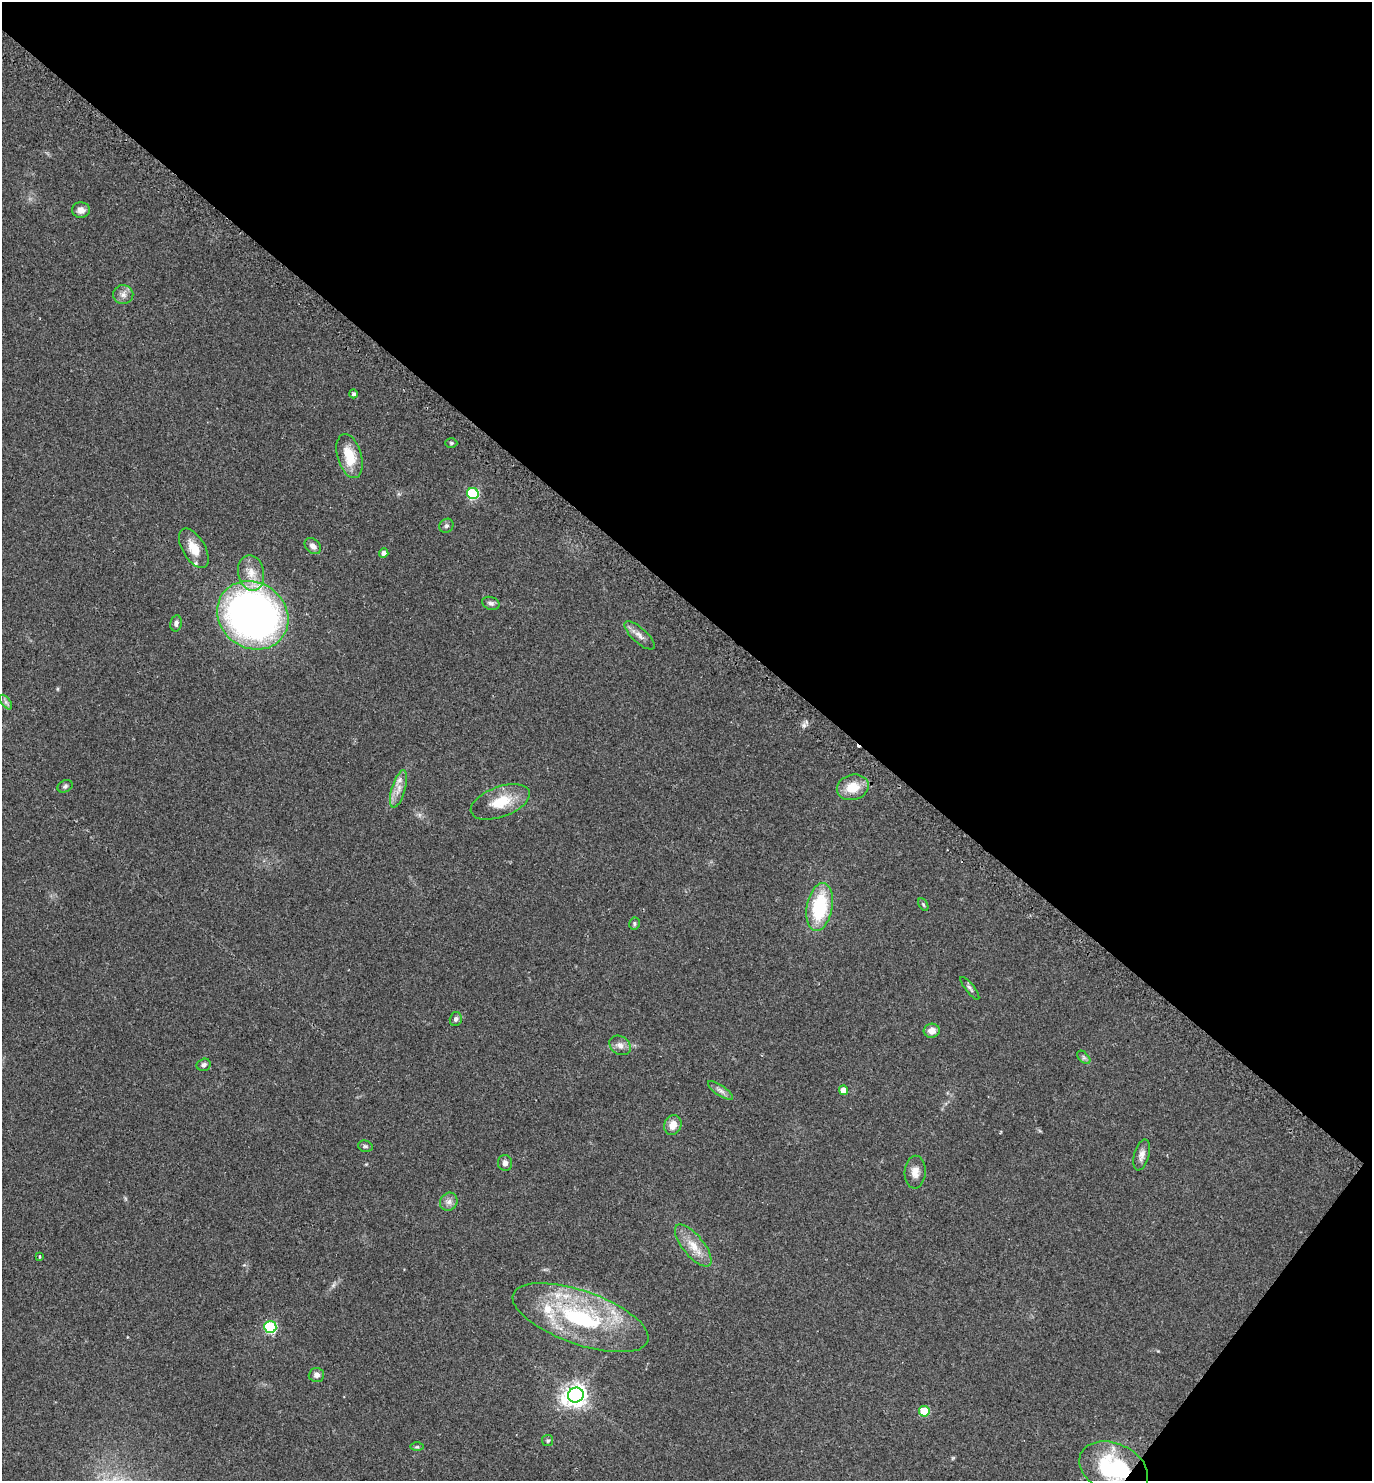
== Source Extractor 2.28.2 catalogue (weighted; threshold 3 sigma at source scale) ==
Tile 8 of 4 x 4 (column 4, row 2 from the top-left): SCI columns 4437-5806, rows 2997-4475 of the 5992 x 5992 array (HDU 1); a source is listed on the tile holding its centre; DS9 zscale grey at full resolution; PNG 1374 x 1483 px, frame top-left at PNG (2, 2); each listed source drawn as its Kron ellipse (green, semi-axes under 4 px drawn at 4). Shown black and unused: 42% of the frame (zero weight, under 2 of 3 exposures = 3% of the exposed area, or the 3 px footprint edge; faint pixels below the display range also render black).
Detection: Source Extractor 2.28.2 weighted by HDU 2 'WHT'; one run over the whole footprint, this tile lists its part. Background 0.0701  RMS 0.0078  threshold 0.0349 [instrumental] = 3 sigma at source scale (4.5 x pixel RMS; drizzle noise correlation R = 1.50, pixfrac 1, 0.05/0.05 arcsec/px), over >= 5 px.
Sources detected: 52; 2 cosmic-ray / hot-pixel residue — neither listed nor drawn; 3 inside a brighter listed object's ellipse — not listed separately; the other 47 listed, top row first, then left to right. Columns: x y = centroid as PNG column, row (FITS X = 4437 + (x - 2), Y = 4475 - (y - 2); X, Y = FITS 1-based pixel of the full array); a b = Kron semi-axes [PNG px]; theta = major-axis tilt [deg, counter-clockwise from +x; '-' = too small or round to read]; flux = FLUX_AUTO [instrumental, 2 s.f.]
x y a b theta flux
81 210 9 7 -2 4.7
123 294 10 9 - 4.1
353 394 4 4 - 1.6
451 443 6 5 - 1.2
349 456 22 12 -74 18
473 493 6 5 - 68
446 526 7 6 - 1.9
313 546 9 7 -44 3.6
194 548 22 11 -59 13
384 553 4 4 - 3
251 573 18 13 -79 11
491 603 9 6 -18 2.1
253 615 37 32 -35 370
176 623 8 5 79 2.6
639 635 19 7 -43 5.1
6 702 8 4 -53 1.8
65 786 8 5 28 1.7
853 787 16 12 14 15
399 789 19 7 73 6.4
500 802 31 15 20 21
923 904 7 4 -59 1.1
820 907 24 13 80 46
634 923 6 5 - 1.3
970 988 14 4 -52 2.1
456 1019 7 6 - 2
932 1031 8 7 - 5.6
620 1045 11 9 -33 4.4
1084 1057 8 5 -45 1.8
204 1065 7 6 - 1.9
720 1090 14 5 -34 3.2
843 1090 5 4 - 8.1
673 1125 10 8 69 7.3
365 1146 7 5 -15 1.3
1142 1155 16 7 74 4.2
505 1163 8 7 - 3.1
915 1172 16 10 87 6.7
449 1202 9 8 - 3.6
693 1246 26 10 -51 12
40 1257 3 3 - 1.2
581 1318 71 26 -19 96
270 1327 6 6 - 78
316 1375 8 7 - 3
576 1395 8 7 - 540
924 1411 5 5 - 30
548 1441 5 5 - 1.2
417 1447 6 4 0 1.1
1114 1468 36 24 -24 67
Overlapping masked pixels (flux is a lower limit): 1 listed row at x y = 1114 1468
Isophote crosses this tile's border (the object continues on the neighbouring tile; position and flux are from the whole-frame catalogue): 1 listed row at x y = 1114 1468